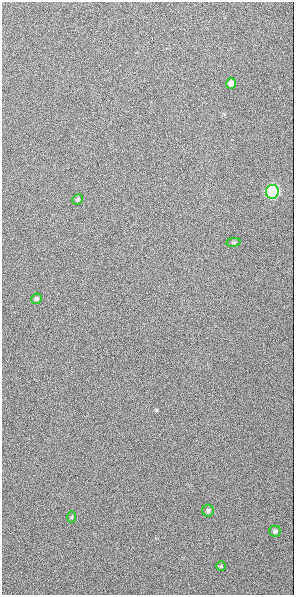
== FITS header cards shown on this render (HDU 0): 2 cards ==
NAXIS1  =                  292
NAXIS2  =                  593

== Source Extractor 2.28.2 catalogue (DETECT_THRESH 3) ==
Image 292 x 593 px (HDU 0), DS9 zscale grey, 1 PNG px = 1 image px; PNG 296 x 597 px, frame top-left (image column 1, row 593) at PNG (2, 2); each listed source drawn as its Kron ellipse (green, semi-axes under 4 px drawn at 4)
Background 893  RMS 13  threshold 37.6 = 3 sigma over >= 5 px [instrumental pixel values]
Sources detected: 9; all 9 listed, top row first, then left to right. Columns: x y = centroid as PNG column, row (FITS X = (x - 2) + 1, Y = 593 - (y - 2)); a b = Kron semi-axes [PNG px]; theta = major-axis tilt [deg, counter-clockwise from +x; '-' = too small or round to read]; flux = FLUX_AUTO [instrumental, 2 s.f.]
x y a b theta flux
231 83 5 5 - 4700
272 192 7 6 - 280000
78 199 5 5 - 1300
233 242 7 3 8 1100
36 299 5 5 - 1700
208 511 6 6 - 1800
72 517 5 3 - 830
275 531 5 5 - 1900
221 566 4 4 - 930